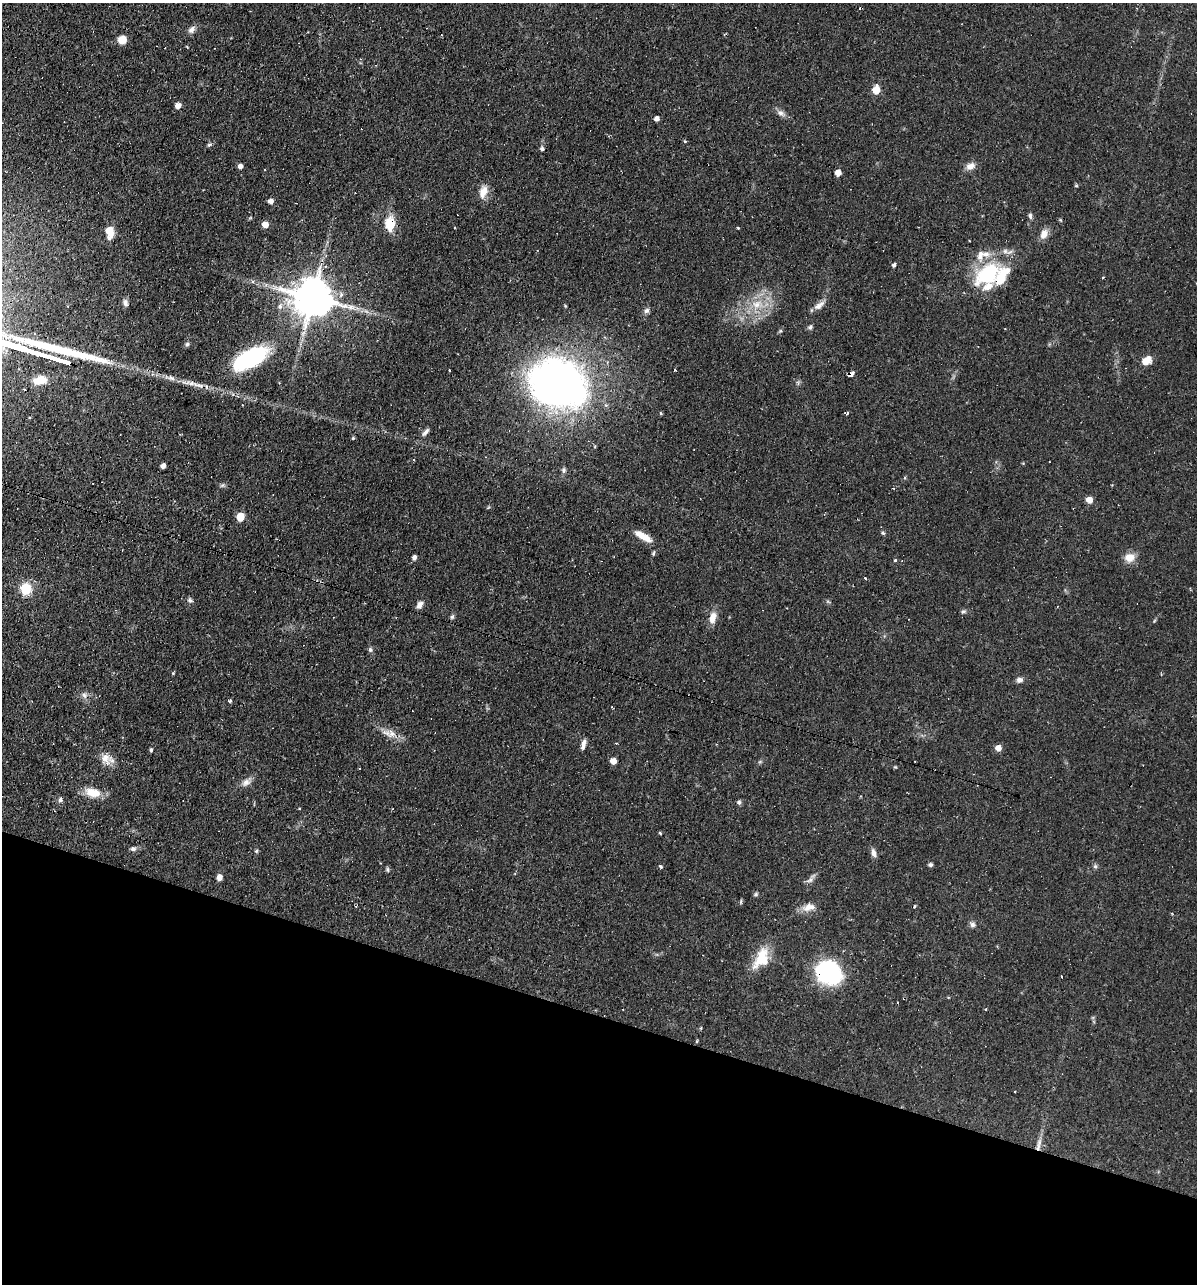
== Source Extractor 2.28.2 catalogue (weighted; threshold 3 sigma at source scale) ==
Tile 15 of 4 x 4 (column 3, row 4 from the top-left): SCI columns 2641-3835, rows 1-1282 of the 5156 x 5129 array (HDU 1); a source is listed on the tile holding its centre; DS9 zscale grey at full resolution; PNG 1199 x 1286 px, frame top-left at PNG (2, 3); no overlay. Shown black and unused: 21% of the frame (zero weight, under 2 of 3 exposures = <1% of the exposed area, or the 3 px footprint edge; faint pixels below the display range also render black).
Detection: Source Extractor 2.28.2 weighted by HDU 2 'WHT'; one run over the whole footprint, this tile lists its part. Background 0.066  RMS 0.0053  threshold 0.0236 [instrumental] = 3 sigma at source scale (4.5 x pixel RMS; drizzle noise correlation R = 1.50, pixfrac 1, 0.05/0.05 arcsec/px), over >= 5 px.
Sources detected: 118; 1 too faint to see at this stretch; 1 inside a brighter object's white glare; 11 cosmic-ray / hot-pixel residue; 1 long thin detection or spike segment (spike, bleed or trail) — not listed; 4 inside a brighter listed object's ellipse — not listed separately; the other 100 listed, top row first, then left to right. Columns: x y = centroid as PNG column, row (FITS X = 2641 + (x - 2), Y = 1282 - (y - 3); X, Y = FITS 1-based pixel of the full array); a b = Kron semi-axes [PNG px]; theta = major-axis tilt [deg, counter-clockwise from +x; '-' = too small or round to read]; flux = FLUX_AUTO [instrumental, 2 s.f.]
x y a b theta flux
191 29 11 8 43 2.3
122 40 10 9 - 4.7
876 90 7 5 81 15
178 105 5 4 - 4.6
781 113 11 7 -22 2.4
657 119 5 4 - 2.2
685 141 4 3 - 0.52
209 145 6 4 40 0.9
542 149 5 5 - 1.1
240 166 4 4 - 2.7
970 166 12 9 26 3.5
838 173 5 5 - 6.2
1076 186 5 3 - 0.53
483 192 16 10 72 5.4
270 201 5 5 - 2.6
1030 216 8 5 -89 1.2
390 224 17 12 89 10
265 225 5 5 - 5.8
455 227 3 2 - 0.68
738 228 3 3 - 0.76
109 231 10 6 -83 9.6
1044 234 12 8 65 4.7
1005 251 8 7 - 2.1
894 265 4 3 - 1.8
988 274 30 22 32 38
313 298 12 11 - 1900
125 303 9 7 -79 1.9
757 304 15 11 25 8.4
280 306 8 7 - 2.2
818 306 10 9 - 3.1
646 311 7 7 - 1.5
810 327 7 6 - 1.1
187 344 5 5 - 1.1
53 358 32 3 -17 3200
250 359 32 13 28 72
1146 360 12 8 40 5.7
851 374 6 4 41 5.1
40 380 16 9 11 6.7
559 383 73 59 -19 230
660 413 5 3 - 0.49
847 413 6 3 54 0.74
425 432 13 4 54 1.9
163 466 4 4 - 2.5
564 470 7 6 - 1.2
905 478 5 3 - 0.51
1089 500 5 5 - 6.2
240 517 5 5 - 14
883 533 6 4 -44 0.71
643 536 23 7 -31 7.2
653 553 7 4 69 0.77
414 557 4 4 - 2.1
1129 557 14 11 8 5.2
896 560 3 3 - 1.2
866 578 3 3 - 1.5
26 589 6 6 - 38
190 600 6 5 - 1.3
420 605 8 6 60 2.8
963 611 7 5 3 1
452 616 6 5 - 1
713 618 15 8 77 5
370 650 7 5 -87 1.1
173 673 5 3 - 0.5
1020 680 8 6 14 2
84 695 9 7 -81 2
229 701 5 4 - 1.7
392 734 13 10 -59 4.4
616 743 3 3 - 0.54
583 744 11 5 74 2.6
998 748 5 5 - 4.8
151 750 4 3 - 0.83
106 759 16 12 -37 5.6
613 761 4 4 - 6.5
915 761 3 2 - 0.43
895 767 4 4 - 0.51
360 769 3 2 - 0.53
246 782 15 9 33 3.4
93 793 19 11 -10 8.3
60 800 6 6 - 1.4
739 802 6 5 - 1.2
660 833 4 4 - 0.61
133 849 7 6 - 1.4
256 851 5 5 - 0.7
874 853 11 6 -74 2.5
930 865 5 4 - 1.2
661 866 3 3 - 1.4
1095 866 7 5 69 1
387 869 6 5 - 0.84
219 877 5 5 - 3.9
810 880 11 6 57 2.1
756 894 6 5 - 0.94
741 902 7 3 82 0.64
915 906 4 3 - 0.61
809 907 18 10 14 5
972 925 8 7 - 1.6
762 959 27 16 66 15
829 972 21 18 -29 70
986 1009 3 3 - 2.9
697 1041 4 4 - 0.53
1015 1091 2 2 - 0.49
1039 1145 23 5 80 4
Overlapping masked pixels (flux is a lower limit): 5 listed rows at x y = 390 224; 53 358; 851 374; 829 972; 1039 1145